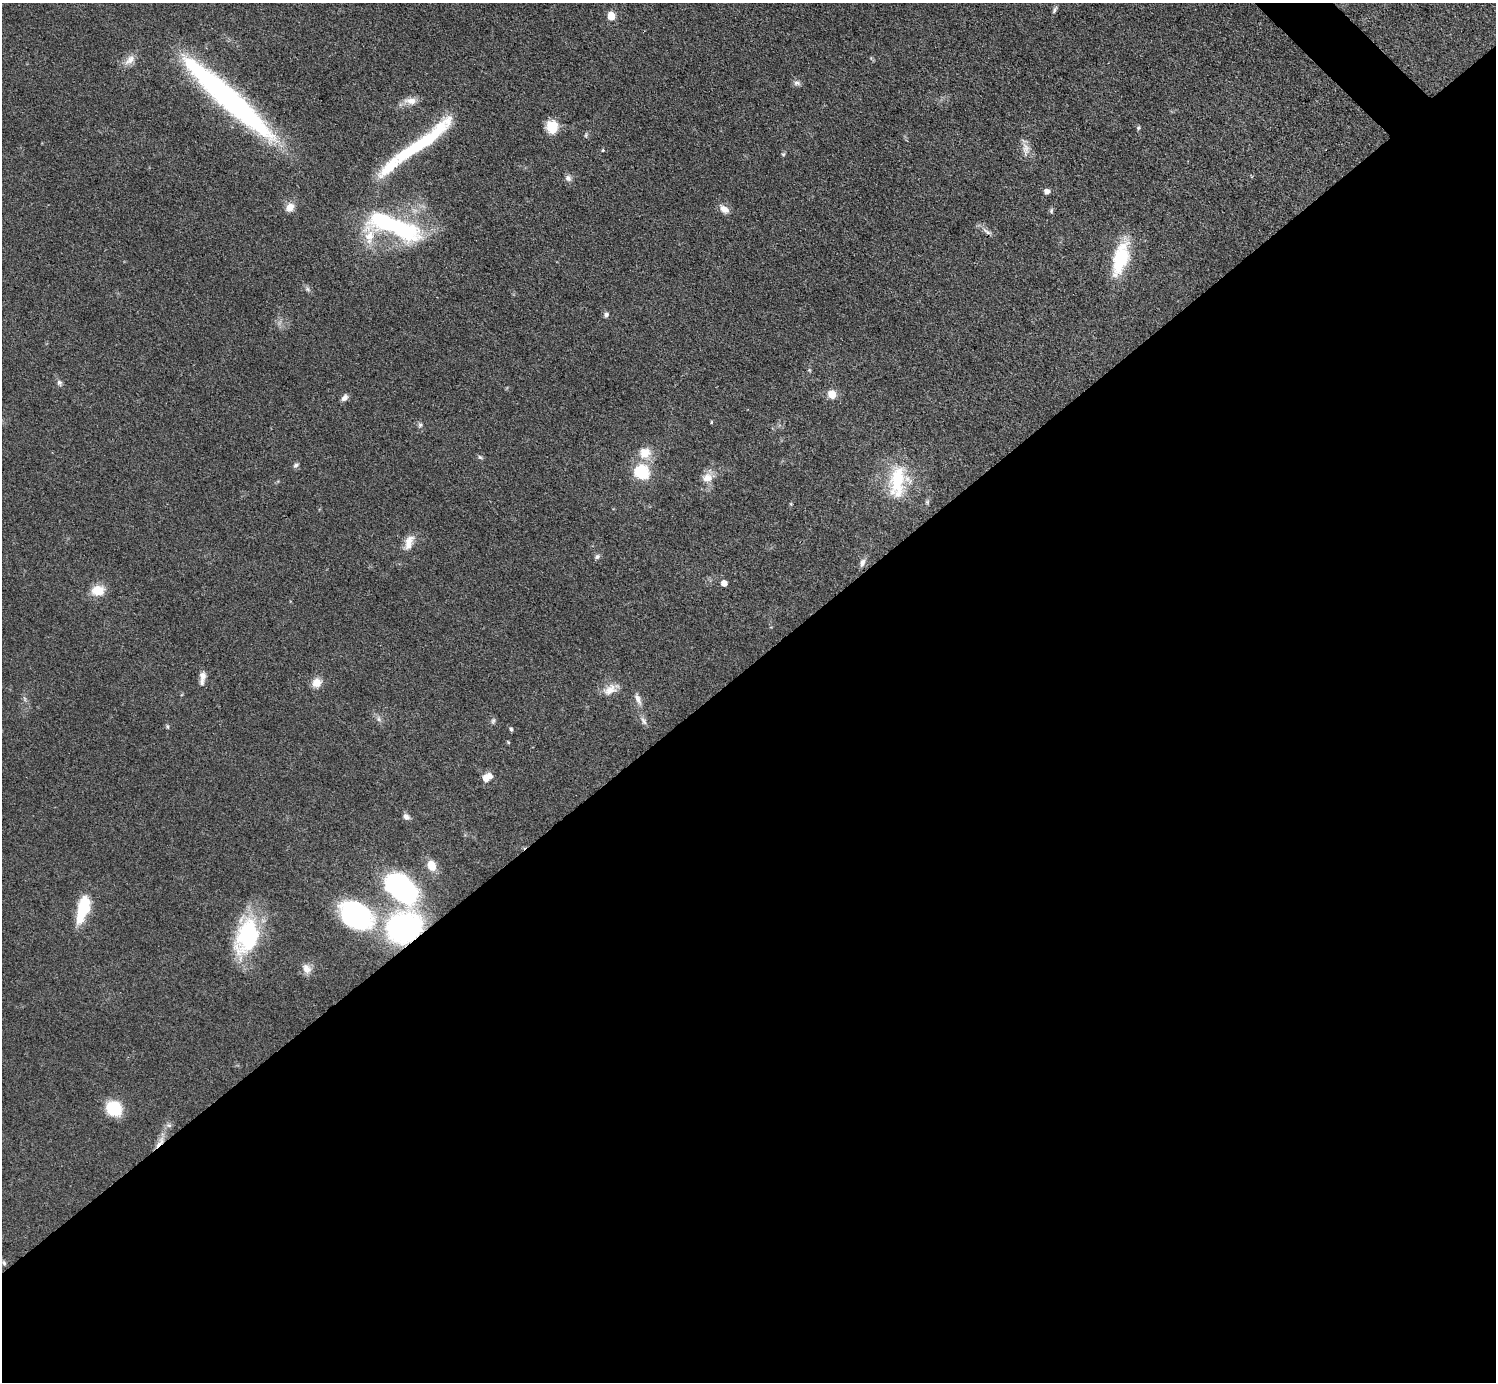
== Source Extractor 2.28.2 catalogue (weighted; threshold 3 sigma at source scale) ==
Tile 15 of 4 x 4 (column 3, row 4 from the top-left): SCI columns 2992-4485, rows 301-1680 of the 5982 x 5980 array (HDU 1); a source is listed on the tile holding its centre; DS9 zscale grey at full resolution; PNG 1498 x 1384 px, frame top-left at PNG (2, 3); no overlay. Shown black and unused: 52% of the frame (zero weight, under 3 of 4 exposures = <1% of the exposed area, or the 3 px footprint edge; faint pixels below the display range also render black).
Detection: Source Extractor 2.28.2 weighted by HDU 2 'WHT'; one run over the whole footprint, this tile lists its part. Background 0.077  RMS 0.0058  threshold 0.0259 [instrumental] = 3 sigma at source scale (4.5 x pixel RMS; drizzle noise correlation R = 1.50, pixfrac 1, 0.05/0.05 arcsec/px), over >= 5 px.
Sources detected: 70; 1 too faint to see at this stretch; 1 inside a brighter object's white glare — not listed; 5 inside a brighter listed object's ellipse — not listed separately; the other 63 listed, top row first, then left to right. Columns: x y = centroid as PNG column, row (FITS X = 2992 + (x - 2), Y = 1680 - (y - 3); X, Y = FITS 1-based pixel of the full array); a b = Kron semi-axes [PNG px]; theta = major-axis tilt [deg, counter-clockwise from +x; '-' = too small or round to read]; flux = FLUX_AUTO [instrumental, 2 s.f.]
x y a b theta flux
1054 10 10 5 61 1.4
611 16 5 5 - 17
130 60 18 10 46 5.2
797 83 10 6 -1 1.9
228 98 112 18 -42 170
410 101 17 9 -1 5.3
552 127 15 13 82 10
1138 128 6 5 - 0.91
425 141 83 14 42 49
1026 149 20 10 -86 5.1
603 150 5 4 - 0.62
783 154 5 5 - 0.85
568 178 9 8 - 2.3
1047 191 5 5 - 3.6
290 207 11 9 55 4.9
724 209 13 8 -37 4.7
1051 211 8 5 84 1.1
394 226 66 20 -20 85
987 231 16 5 -35 2.7
1121 259 39 16 74 34
308 289 8 6 -23 1.5
606 315 7 6 - 1.6
809 370 5 5 - 0.7
59 383 8 7 - 1.7
832 394 10 10 - 6
344 398 9 6 46 2.5
711 422 5 3 - 0.55
420 425 7 5 62 1.2
645 453 16 15 - 9.3
480 457 6 5 - 1
296 465 8 5 38 1.5
641 472 17 15 -35 22
707 478 15 12 5 6.4
898 481 45 24 81 33
927 502 7 5 -47 0.96
791 504 6 3 -71 0.61
409 542 21 10 70 6.5
597 557 8 6 33 1.6
862 563 11 7 67 2.7
724 583 5 4 - 6.1
98 590 15 12 8 10
203 676 12 7 89 3.5
317 683 11 10 - 6.1
610 689 23 11 30 7
638 699 18 7 -67 3.8
379 719 10 5 -77 1.9
493 721 9 5 79 1.3
644 721 13 6 -67 2.5
167 726 6 4 -74 0.92
511 729 5 4 - 1.3
508 742 5 3 - 0.59
486 778 11 8 -68 3.7
406 817 9 7 -36 2.5
431 865 13 9 -65 7.6
401 888 41 24 -45 90
83 909 28 11 74 26
356 915 39 26 -31 82
403 927 30 25 23 120
247 936 46 26 75 54
306 968 14 10 -61 4.8
114 1108 12 10 -42 31
160 1142 20 6 57 5.5
4 1263 7 4 -74 1
Overlapping masked pixels (flux is a lower limit): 2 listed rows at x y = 403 927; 160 1142
Isophote crosses this tile's border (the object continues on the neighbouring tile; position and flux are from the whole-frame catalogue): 1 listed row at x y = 228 98